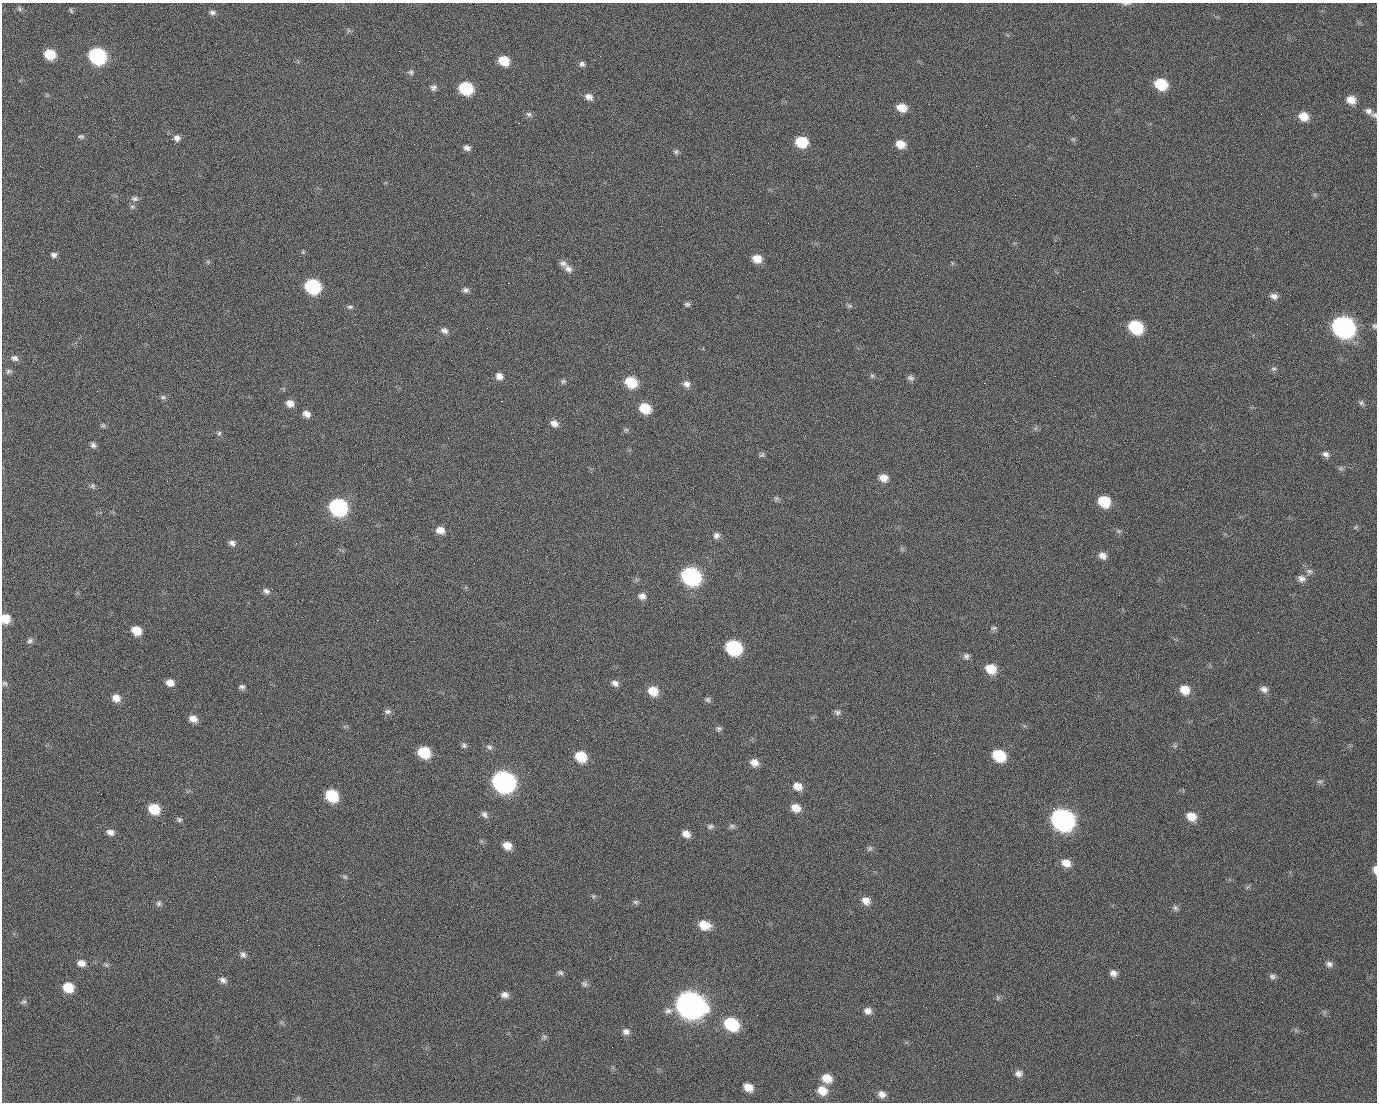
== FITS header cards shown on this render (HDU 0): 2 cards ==
NAXIS1  =                 1375 / length of data axis 1
NAXIS2  =                 1100 / length of data axis 2

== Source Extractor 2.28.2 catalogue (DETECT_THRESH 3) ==
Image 1375 x 1100 px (HDU 0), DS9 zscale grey, 1 PNG px = 1 image px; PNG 1379 x 1104 px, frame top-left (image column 1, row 1100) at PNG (2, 3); no overlay
Background 1540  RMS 34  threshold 101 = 3 sigma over >= 5 px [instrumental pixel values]
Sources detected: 189; all 189 listed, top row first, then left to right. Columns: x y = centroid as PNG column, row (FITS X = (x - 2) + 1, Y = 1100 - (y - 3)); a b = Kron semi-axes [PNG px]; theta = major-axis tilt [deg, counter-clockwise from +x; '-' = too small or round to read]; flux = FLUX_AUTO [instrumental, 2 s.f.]
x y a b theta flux
1126 4 11 4 4 5.0e+03
19 9 8 4 -81 4.0e+03
71 12 4 3 - 6.0e+03
212 12 9 6 -7 7.2e+03
990 12 2 2 - 1.9e+03
399 51 2 2 - 2.6e+04
50 54 9 8 - 6.9e+04
97 56 10 9 - 4.6e+05
504 61 9 7 -22 5.3e+04
582 64 7 6 - 6.8e+03
411 72 8 7 - 5.6e+03
1161 84 10 8 -21 9.5e+04
433 88 9 8 - 7.6e+03
466 88 10 8 -20 1.6e+05
589 97 10 7 -30 1.2e+04
498 99 2 2 - 1.5e+03
434 100 2 2 - 4.9e+03
1351 100 10 9 - 2.4e+04
929 104 2 2 - 1.1e+03
902 108 9 7 -15 3.2e+04
1368 111 11 8 -35 1.1e+04
529 114 8 7 - 6.3e+03
1374 115 10 7 -9 6.4e+03
1303 116 10 9 - 3.3e+04
518 123 2 2 - 3.8e+04
81 136 8 6 -9 5.1e+03
177 138 9 8 - 1.1e+04
1073 139 6 5 - 3.7e+03
802 142 10 8 -15 8.3e+04
900 144 10 8 -20 2.8e+04
467 148 8 6 -20 8.9e+03
676 152 8 6 37 4.9e+03
1015 195 2 2 - 7.5e+03
135 199 10 7 5 7.8e+03
132 207 6 5 - 4.4e+03
303 252 6 4 46 2.7e+03
54 255 7 5 -10 7.4e+03
757 259 9 8 - 2.9e+04
208 262 6 4 -43 3.3e+03
563 263 10 8 -28 1.1e+04
568 269 11 8 -37 1.2e+04
508 283 2 2 - 5.7e+04
313 286 10 9 - 2.8e+05
465 290 8 6 -6 7.2e+03
1083 291 2 2 - 4.2e+03
1290 295 2 2 - 2.3e+03
1274 296 10 7 -16 1.1e+04
687 304 8 6 14 5.3e+03
850 306 8 4 -19 4.2e+03
350 307 9 5 -1 4.9e+03
355 315 2 2 - 1.0e+03
59 322 2 2 - 1.4e+03
1287 324 2 2 - 1.6e+03
1374 326 7 6 - 4.6e+03
1136 327 10 8 -29 1.7e+05
1343 327 12 10 -28 1.3e+06
444 331 9 7 -15 9.9e+03
15 358 10 8 -6 9.8e+03
1274 369 7 5 2 5.0e+03
9 371 9 6 23 5.9e+03
499 376 8 8 - 1.4e+04
872 376 6 6 - 4.2e+03
911 378 10 7 -22 6.8e+03
563 381 8 5 39 4.7e+03
631 382 10 8 -27 8.5e+04
984 383 2 2 - 2.3e+04
687 384 10 9 - 1.2e+04
97 391 2 2 - 1.7e+03
163 397 7 6 - 5.0e+03
501 401 3 2 - 5.8e+04
290 403 8 7 - 1.7e+04
1361 403 8 7 - 5.1e+03
645 408 9 8 - 6.3e+04
619 412 2 2 - 9.9e+02
306 414 9 7 -31 1.3e+04
554 423 9 7 -25 1.3e+04
103 425 6 6 - 3.9e+03
626 430 6 4 -1 3.7e+03
219 433 6 6 - 4.2e+03
93 445 8 7 - 6.9e+03
1326 454 9 7 -33 8.6e+03
762 455 8 6 43 4.5e+03
883 478 10 8 -17 2.0e+04
93 486 7 7 - 5.4e+03
623 497 2 2 - 3.5e+03
1104 501 10 8 -32 8.1e+04
338 507 10 9 - 5.1e+05
1356 527 6 4 70 2.9e+03
440 530 10 8 -15 2.0e+04
1119 531 6 6 - 4.5e+03
716 535 9 8 - 8.8e+03
232 543 9 7 -31 9.0e+03
1103 556 10 8 -29 1.4e+04
655 557 2 2 - 1.0e+03
1309 571 9 6 -20 7.6e+03
691 576 11 9 -29 6.0e+05
1301 578 10 8 -13 1.2e+04
266 591 10 7 -27 8.5e+03
642 596 9 8 - 1.2e+04
5 618 8 7 - 3.7e+04
27 619 2 2 - 2.1e+03
377 620 2 2 - 1.3e+04
993 628 8 6 15 5.2e+03
136 630 9 8 - 3.7e+04
30 641 7 6 - 5.8e+03
414 641 2 2 - 1.1e+03
734 647 10 9 - 2.8e+05
966 656 8 7 - 7.3e+03
991 669 11 9 -25 4.3e+04
5 683 8 5 -29 4.7e+03
170 683 9 8 - 1.8e+04
615 683 9 7 -35 1.0e+04
242 687 8 7 - 6.6e+03
1264 689 10 8 -17 1.1e+04
1185 690 10 9 - 3.4e+04
653 691 10 8 -34 4.1e+04
116 698 9 8 - 1.9e+04
708 700 7 7 - 5.3e+03
388 711 9 6 6 7.0e+03
837 712 9 7 -18 6.5e+03
193 719 9 7 -18 1.8e+04
719 728 8 6 -12 5.3e+03
464 745 8 7 - 5.7e+03
489 747 9 7 -21 6.4e+03
424 752 9 8 - 8.8e+04
934 753 2 2 - 2.0e+03
999 755 10 8 -30 1.1e+05
581 757 10 8 -32 6.5e+04
754 762 9 8 - 1.9e+04
504 781 11 10 - 1.4e+06
1320 781 9 4 0 4.7e+03
798 786 10 9 - 2.1e+04
101 794 2 2 - 2.3e+03
930 795 2 2 - 9.0e+03
332 796 9 8 - 1.2e+05
796 808 9 8 - 2.6e+04
1053 808 2 2 - 1.8e+04
154 809 10 8 -34 6.5e+04
484 814 10 7 -51 8.4e+03
1191 816 11 9 -28 2.9e+04
1063 819 12 10 -31 1.3e+06
179 820 7 6 - 5.3e+03
710 826 9 7 15 5.9e+03
732 826 9 6 -1 5.9e+03
110 832 9 7 -13 1.1e+04
686 834 9 7 -29 1.7e+04
507 846 9 8 - 2.3e+04
870 848 8 6 87 5.2e+03
1066 863 11 9 -28 2.2e+04
1375 870 9 4 -88 1.1e+04
345 877 8 5 -30 4.2e+03
593 896 5 5 - 3.5e+03
866 900 10 9 - 1.9e+04
635 902 7 5 -1 5.3e+03
159 903 8 7 - 6.0e+03
457 904 3 2 - 1.8e+03
1175 908 9 6 -47 6.3e+03
704 925 12 9 -17 3.8e+04
1118 932 3 2 - 3.0e+03
243 954 8 7 - 7.6e+03
610 959 3 2 - 3.2e+03
81 963 10 8 -13 1.5e+04
1329 964 9 7 -18 9.0e+03
106 965 7 5 -43 4.0e+03
560 973 8 6 -17 5.7e+03
1113 973 8 7 - 1.2e+04
1272 976 9 7 -7 7.2e+03
223 980 10 6 -20 8.7e+03
758 980 3 2 - 2.3e+03
584 984 9 7 -54 6.4e+03
68 987 10 8 -28 5.2e+04
505 995 8 7 - 1.2e+04
998 998 6 4 89 3.7e+03
23 1002 10 5 18 5.1e+03
690 1005 13 11 -26 3.4e+06
668 1011 12 7 8 1.1e+04
868 1011 10 8 -13 1.2e+04
731 1024 11 9 -31 1.7e+05
626 1032 9 8 - 1.0e+04
1136 1035 2 2 - 1.0e+03
544 1036 7 4 -1 4.5e+03
527 1070 2 2 - 1.1e+03
1018 1073 9 8 - 1.1e+04
827 1078 10 8 -31 3.3e+04
748 1087 9 7 -35 2.6e+04
822 1090 11 9 -27 3.3e+04
882 1094 8 7 - 1.3e+04
169 1095 2 2 - 6.5e+03
298 1098 5 5 - 3.7e+03
At the frame edge (FLAGS 8, measured only in part): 5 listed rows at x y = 1126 4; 1374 115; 1374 326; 5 618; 1375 870